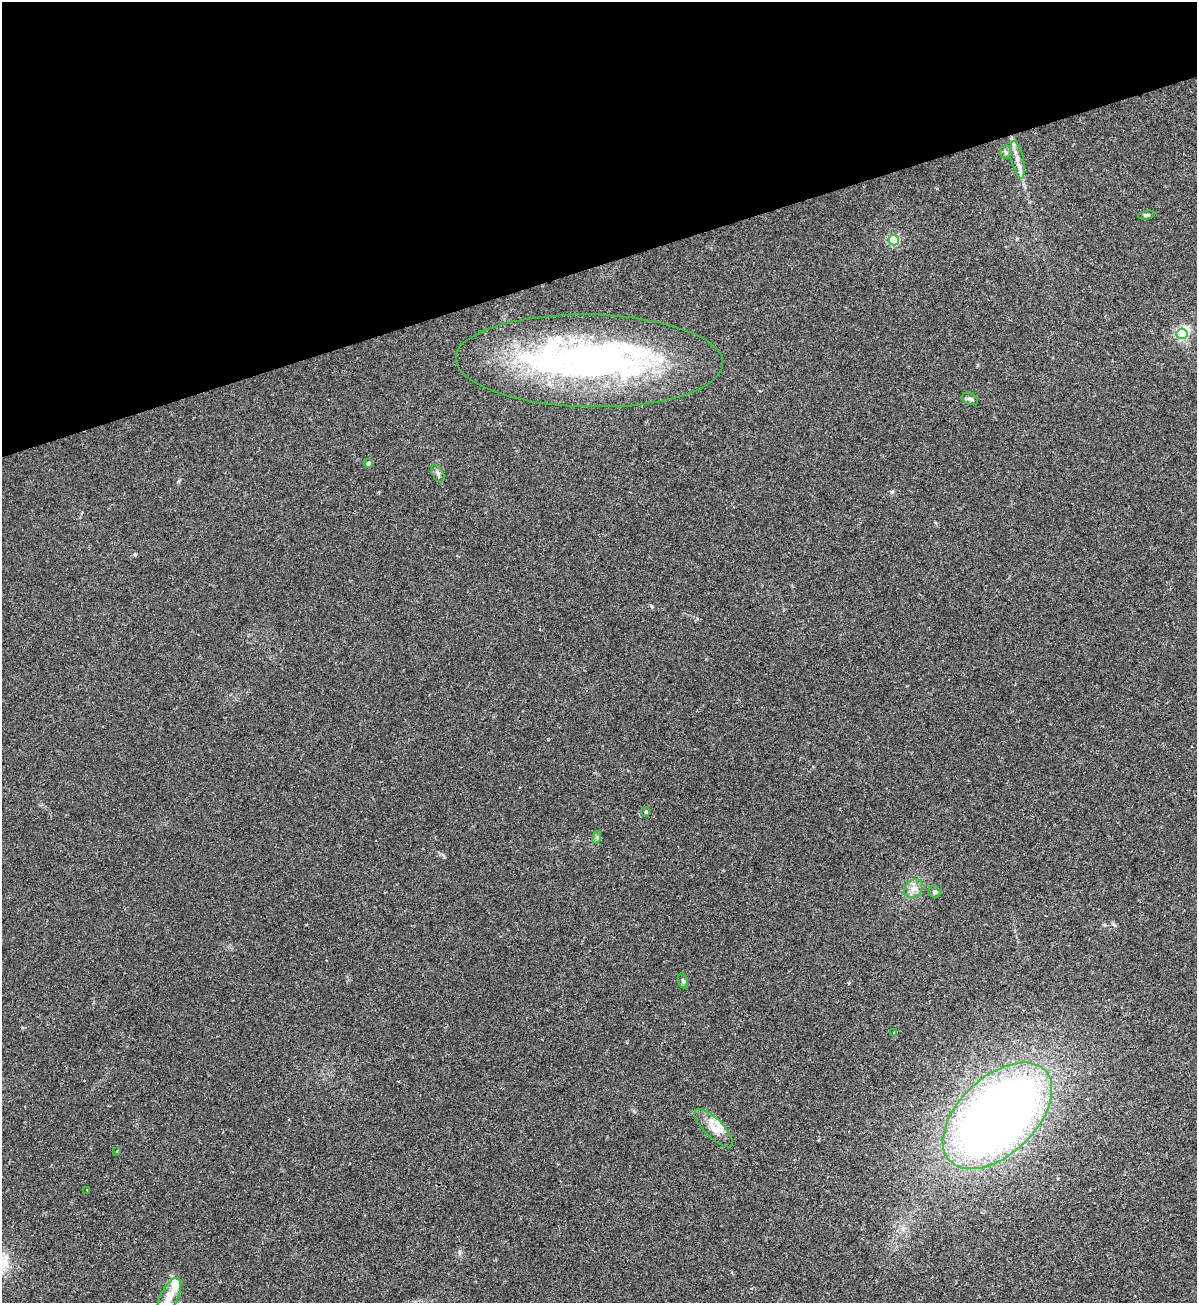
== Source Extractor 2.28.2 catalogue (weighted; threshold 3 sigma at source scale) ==
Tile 3 of 4 x 4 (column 3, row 1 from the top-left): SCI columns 2690-3884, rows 3915-5215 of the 5258 x 5228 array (HDU 1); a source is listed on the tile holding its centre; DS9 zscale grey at full resolution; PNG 1199 x 1305 px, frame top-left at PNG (2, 2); each listed source drawn as its Kron ellipse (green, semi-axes under 4 px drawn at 4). Shown black and unused: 20% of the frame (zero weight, under 2 of 3 exposures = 2% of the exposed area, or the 3 px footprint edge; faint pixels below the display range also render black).
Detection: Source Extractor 2.28.2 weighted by HDU 2 'WHT'; one run over the whole footprint, this tile lists its part. Background 0.0154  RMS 0.0063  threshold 0.0285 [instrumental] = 3 sigma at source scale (4.5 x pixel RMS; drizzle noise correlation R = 1.50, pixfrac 1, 0.05/0.05 arcsec/px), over >= 5 px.
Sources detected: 27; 1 inside a brighter object's white glare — neither listed nor drawn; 6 inside a brighter listed object's ellipse — not listed separately; the other 20 listed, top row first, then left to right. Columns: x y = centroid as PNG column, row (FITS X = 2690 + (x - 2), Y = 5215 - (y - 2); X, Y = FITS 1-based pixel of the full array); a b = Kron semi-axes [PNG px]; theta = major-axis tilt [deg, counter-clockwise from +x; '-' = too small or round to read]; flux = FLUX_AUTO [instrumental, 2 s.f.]
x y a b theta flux
1006 152 6 6 - 1.3
1017 160 19 6 -78 4.9
1146 215 8 4 10 1.1
894 240 5 5 - 44
1182 334 5 5 - 83
589 361 134 46 -1 250
970 399 8 5 -26 1.6
368 463 4 4 - 2.2
438 473 9 5 -61 1.7
646 812 5 4 - 1.2
597 837 6 4 71 0.97
913 888 10 8 45 3.8
934 892 6 5 - 1.5
683 981 8 4 -74 1.3
894 1033 4 3 - 0.61
997 1116 66 38 43 580
714 1128 25 9 -44 7.7
117 1151 2 2 - 0.57
87 1190 3 2 - 0.63
169 1297 20 8 63 8.6
Unlisted compact peaks at least as high as the median listed source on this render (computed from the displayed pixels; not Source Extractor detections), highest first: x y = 135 554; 891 492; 459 1252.